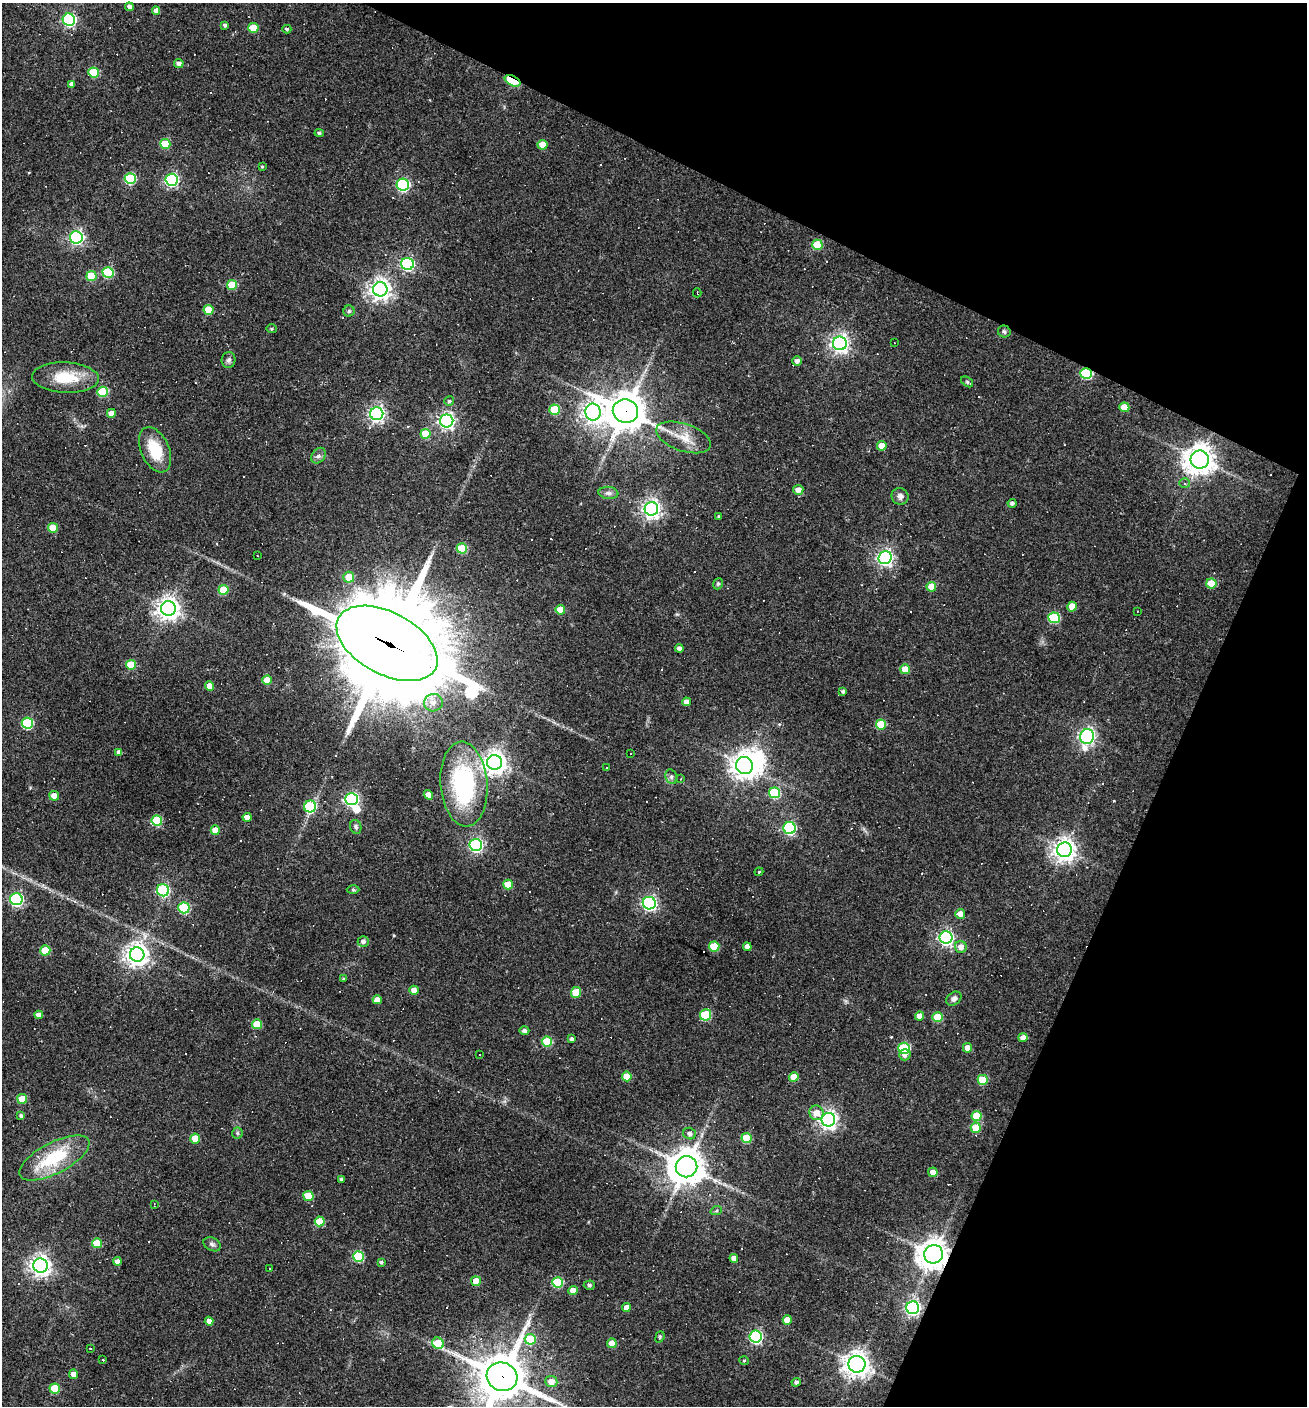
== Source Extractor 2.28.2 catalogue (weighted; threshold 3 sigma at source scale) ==
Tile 8 of 4 x 4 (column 4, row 2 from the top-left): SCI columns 4187-5491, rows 2809-4212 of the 5628 x 5617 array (HDU 1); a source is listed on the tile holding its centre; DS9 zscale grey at full resolution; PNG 1309 x 1408 px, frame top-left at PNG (2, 3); each listed source drawn as its Kron ellipse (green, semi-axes under 4 px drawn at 4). Shown black and unused: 23% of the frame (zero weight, under 2 of 3 exposures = <1% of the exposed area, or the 3 px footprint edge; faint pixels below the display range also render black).
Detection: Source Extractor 2.28.2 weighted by HDU 2 'WHT'; one run over the whole footprint, this tile lists its part. Background 0.0535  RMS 0.0077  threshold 0.0346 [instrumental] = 3 sigma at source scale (4.5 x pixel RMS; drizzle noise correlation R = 1.50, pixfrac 1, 0.05/0.05 arcsec/px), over >= 5 px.
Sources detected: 236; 2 inside a brighter object's white glare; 45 cosmic-ray / hot-pixel residue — neither listed nor drawn; the other 189 listed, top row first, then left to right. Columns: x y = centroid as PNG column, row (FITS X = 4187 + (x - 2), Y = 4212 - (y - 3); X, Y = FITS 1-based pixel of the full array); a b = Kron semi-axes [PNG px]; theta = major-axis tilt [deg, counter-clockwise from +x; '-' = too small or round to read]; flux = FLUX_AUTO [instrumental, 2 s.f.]
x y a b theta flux
129 7 4 4 - 2.6
156 11 4 4 - 4
69 20 6 6 - 130
225 25 4 4 - 1.6
253 28 5 5 - 17
287 29 4 4 - 1.1
179 63 5 4 - 2.6
94 72 5 5 - 29
513 81 8 5 -27 54
72 84 4 4 - 2.7
319 133 4 4 - 1.3
165 144 5 5 - 24
542 145 5 5 - 11
262 167 3 3 - 0.81
130 179 5 5 - 53
172 180 6 6 - 150
403 185 6 6 - 100
76 237 6 6 - 180
817 245 5 5 - 24
407 264 6 6 - 120
108 272 5 5 - 39
91 276 5 5 - 30
232 285 5 5 - 23
380 289 7 7 - 490
697 293 4 2 - 1
208 310 5 5 - 16
349 311 5 5 - 1.3
271 329 5 4 - 1.1
1004 332 6 6 - 1.8
840 343 7 7 - 320
894 343 3 2 - 0.5
229 360 8 7 - 2.2
797 361 5 4 - 2.9
1086 373 6 5 - 69
66 378 33 15 -3 25
967 382 7 4 -37 1.4
103 392 5 5 - 35
449 401 5 5 - 1.4
1124 407 5 4 - 13
555 410 5 5 - 33
625 411 13 12 - 1800
593 412 8 7 - 440
111 413 4 4 - 5
377 414 6 6 - 250
447 421 6 6 - 250
425 434 5 5 - 20
684 437 29 13 -18 15
882 446 5 4 - 11
155 450 24 14 -65 25
318 456 8 6 54 2.5
1200 459 9 9 - 960
1184 483 5 5 - 1.4
798 490 5 5 - 5.3
608 493 10 6 -7 2.6
900 496 8 8 - 3.1
1012 503 4 4 - 2
651 509 7 7 - 350
719 516 3 2 - 0.89
53 528 5 5 - 13
462 548 5 5 - 29
257 556 3 2 - 0.91
885 558 6 6 - 250
349 577 5 5 - 13
1211 583 5 5 - 20
718 584 6 4 68 1.2
931 587 5 4 - 11
223 590 5 5 - 19
1072 607 5 5 - 14
168 608 7 7 - 580
560 610 5 5 - 14
1137 611 2 2 - 0.44
1054 618 6 5 - 49
387 643 55 31 -28 15000
679 648 4 4 - 2.6
131 665 5 5 - 21
905 669 5 5 - 14
267 680 5 4 - 13
209 686 4 4 - 5.8
843 691 4 4 - 1.5
686 702 4 4 - 3.9
433 703 9 8 - 4.9
27 723 6 5 - 59
881 724 5 5 - 24
1087 736 7 6 - 240
119 752 4 4 - 3.3
631 753 2 2 - 0.53
495 762 7 7 - 620
744 765 9 8 - 650
607 767 3 3 - 2.9
671 777 7 5 -70 2
681 779 4 4 - 0.69
464 784 42 23 -85 96
775 793 5 5 - 50
428 795 5 4 - 5.4
54 796 5 4 - 10
351 799 6 6 - 140
310 807 6 6 - 69
247 817 4 4 - 6.6
157 821 5 5 - 42
356 827 7 5 -67 1.7
789 828 6 6 - 110
215 830 4 4 - 10
476 845 6 6 - 150
1065 850 7 7 - 570
759 872 4 3 - 0.76
508 885 5 5 - 14
163 890 6 6 - 69
353 890 6 4 -1 1
16 899 6 6 - 130
649 903 6 6 - 190
184 908 5 5 - 53
960 914 5 5 - 6.2
946 937 6 6 - 210
363 941 5 5 - 2.4
714 946 5 5 - 28
747 947 4 4 - 5.3
961 947 6 6 - 5.5
45 950 5 5 - 22
137 955 7 7 - 580
344 979 4 3 - 1.2
414 990 5 4 - 4.6
576 992 5 5 - 22
954 999 8 6 38 3
377 1000 4 4 - 7.7
39 1015 4 4 - 4.4
705 1015 6 5 - 47
919 1016 4 4 - 6
937 1017 5 5 - 24
257 1024 5 5 - 20
524 1031 5 4 - 2.1
1023 1038 4 4 - 4.5
572 1039 4 3 - 2.1
547 1042 5 5 - 26
904 1048 5 5 - 53
967 1048 5 4 - 6.6
480 1055 3 3 - 1.6
905 1055 5 5 - 3.5
627 1076 5 5 - 12
794 1077 5 4 - 11
983 1080 5 5 - 27
22 1099 5 5 - 15
816 1113 7 7 - 8.4
21 1116 3 3 - 1.5
977 1116 5 5 - 20
828 1120 7 6 - 330
976 1128 5 5 - 20
237 1133 5 5 - 1.2
690 1134 6 5 - 2.7
195 1138 5 5 - 13
747 1138 5 5 - 24
54 1158 38 15 27 42
686 1167 11 10 - 1500
933 1172 5 4 - 5.3
342 1179 4 3 - 1.9
308 1196 5 5 - 19
154 1204 3 2 - 0.75
716 1211 6 3 18 1
320 1221 5 5 - 18
97 1243 5 5 - 14
212 1244 9 6 -29 2.2
933 1254 9 9 - 1000
358 1256 5 5 - 47
734 1258 4 4 - 5
117 1261 4 4 - 3.3
381 1262 4 3 - 1.3
40 1266 7 7 - 450
270 1268 3 2 - 0.71
476 1281 5 5 - 11
557 1282 5 5 - 45
589 1285 5 4 - 1.3
573 1290 4 4 - 7.6
626 1308 4 4 - 5.7
913 1308 6 6 - 200
787 1320 5 4 - 12
209 1321 4 4 - 4.4
660 1337 6 4 69 1
756 1337 6 6 - 120
530 1339 5 5 - 29
438 1343 6 5 - 28
612 1343 4 4 - 10
90 1349 3 2 - 0.73
103 1360 3 3 - 3.9
744 1360 5 3 - 0.73
857 1364 8 8 - 690
74 1374 5 4 - 5.4
502 1377 15 14 - 3400
551 1382 6 5 - 8.2
796 1382 4 4 - 1.8
55 1389 5 5 - 25
Overlapping masked pixels (flux is a lower limit): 6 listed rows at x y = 513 81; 1086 373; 625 411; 387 643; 933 1254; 502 1377
Isophote crosses this tile's border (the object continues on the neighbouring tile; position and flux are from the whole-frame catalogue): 1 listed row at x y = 502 1377